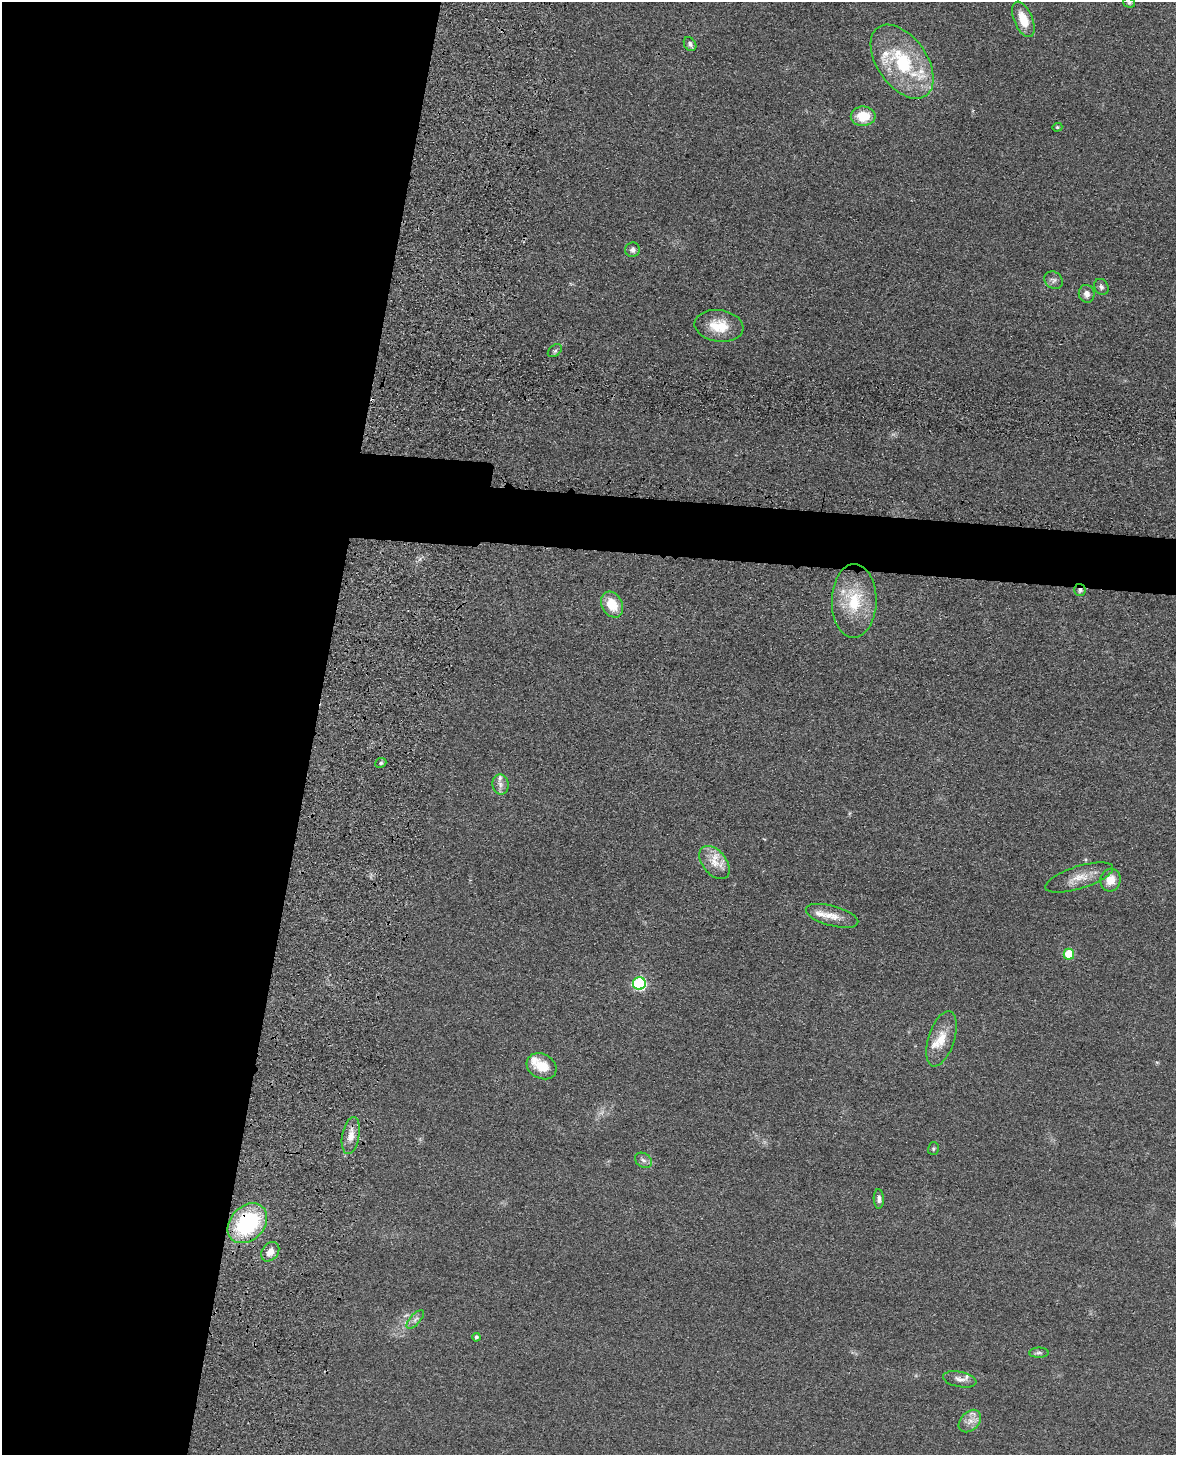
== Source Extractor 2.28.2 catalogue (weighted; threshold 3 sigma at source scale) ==
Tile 5 of 4 x 3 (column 1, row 2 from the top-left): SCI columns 19-1192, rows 1609-3061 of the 4869 x 4885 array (HDU 1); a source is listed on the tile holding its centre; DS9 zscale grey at full resolution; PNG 1178 x 1457 px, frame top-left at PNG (2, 2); each listed source drawn as its Kron ellipse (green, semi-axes under 4 px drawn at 4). Shown black and unused: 30% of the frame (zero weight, under 3 of 4 exposures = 9% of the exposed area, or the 3 px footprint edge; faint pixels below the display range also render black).
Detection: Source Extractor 2.28.2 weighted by HDU 2 'WHT'; one run over the whole footprint, this tile lists its part. Background 0.0534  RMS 0.0086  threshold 0.0388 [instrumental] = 3 sigma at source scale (4.5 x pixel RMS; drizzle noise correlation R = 1.50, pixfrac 1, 0.05/0.05 arcsec/px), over >= 5 px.
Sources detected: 43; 1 cosmic-ray / hot-pixel residue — neither listed nor drawn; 6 inside a brighter listed object's ellipse — not listed separately; the other 36 listed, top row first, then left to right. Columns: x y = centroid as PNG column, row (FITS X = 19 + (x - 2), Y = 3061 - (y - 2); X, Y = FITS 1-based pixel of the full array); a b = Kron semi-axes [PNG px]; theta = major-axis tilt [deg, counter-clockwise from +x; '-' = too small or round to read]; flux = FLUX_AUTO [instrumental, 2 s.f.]
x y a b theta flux
1129 3 6 4 -19 1.2
1023 19 19 9 -67 17
690 44 7 5 -57 2.4
902 62 42 24 -55 67
863 116 12 9 3 19
1057 127 5 4 - 1.1
632 250 7 7 - 2.9
1054 280 10 8 -37 3.2
1101 287 8 7 - 2.5
1087 294 9 8 - 4.8
719 326 24 16 -7 21
555 351 8 5 39 1.8
1080 590 6 6 - 2.3
854 601 37 22 89 39
612 605 14 10 -62 20
381 763 6 4 22 1.5
500 784 10 8 -79 4.4
715 862 19 12 -51 13
1079 877 35 11 18 14
1110 880 11 10 - 11
832 916 27 10 -15 12
1069 954 5 5 - 28
639 983 6 6 - 94
941 1039 29 13 72 16
542 1066 16 12 -28 15
351 1135 19 8 79 8.7
933 1149 6 5 - 1.4
643 1160 9 7 -32 3.1
879 1199 10 5 -87 3.1
247 1223 22 17 46 82
270 1252 11 8 53 7
415 1319 11 5 48 3.1
476 1337 4 4 - 1.9
1039 1353 10 5 0 2.3
960 1379 17 7 -11 5.8
970 1421 13 9 45 6.6
Overlapping masked pixels (flux is a lower limit): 2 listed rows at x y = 1080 590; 247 1223